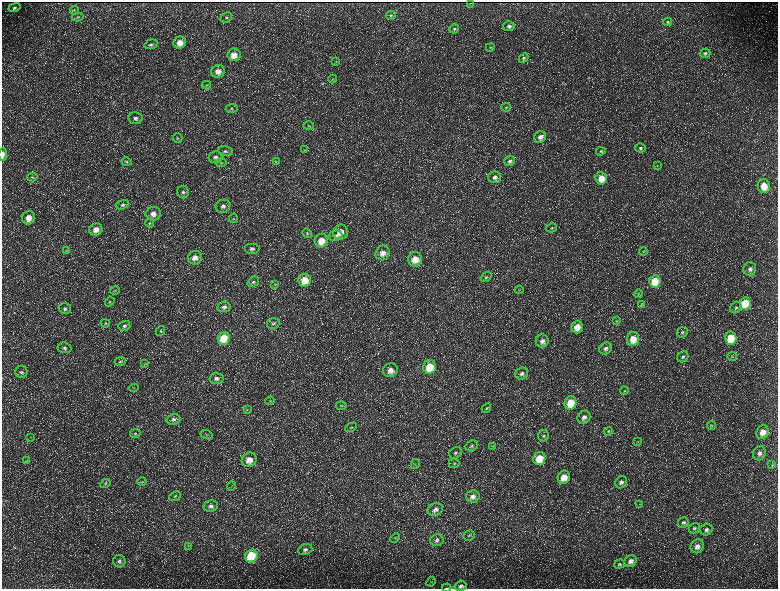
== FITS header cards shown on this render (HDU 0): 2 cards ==
NAXIS1  =                 1552 / length of data axis 1
NAXIS2  =                 1173 / length of data axis 2

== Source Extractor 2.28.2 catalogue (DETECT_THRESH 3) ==
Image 1552 x 1173 px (HDU 0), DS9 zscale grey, zoomed out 1/2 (1 PNG px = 2 x 2 image px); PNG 780 x 591 px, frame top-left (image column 1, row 1173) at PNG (2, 2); each listed source drawn as its Kron ellipse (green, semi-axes under 4 px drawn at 4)
Background 230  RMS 11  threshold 32.2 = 3 sigma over >= 5 px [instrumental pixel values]
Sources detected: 184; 34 cannot appear on this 1/2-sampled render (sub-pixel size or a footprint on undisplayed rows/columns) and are neither listed nor drawn; the other 150 listed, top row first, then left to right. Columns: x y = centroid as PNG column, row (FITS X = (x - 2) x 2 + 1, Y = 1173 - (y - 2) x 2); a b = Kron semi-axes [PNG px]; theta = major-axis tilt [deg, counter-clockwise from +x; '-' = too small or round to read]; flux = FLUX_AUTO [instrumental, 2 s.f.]
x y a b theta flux
470 3 2 1 - 790
14 8 6 4 19 5000
74 10 4 3 - 2100
391 15 5 4 - 3400
78 17 6 3 12 2700
226 17 6 4 26 3800
668 22 4 4 - 3200
509 26 6 5 - 6600
454 29 5 4 - 3400
180 43 6 6 - 24000
151 44 7 4 15 5400
490 47 4 3 - 1900
705 53 5 4 - 4400
234 55 6 6 - 23000
524 58 5 4 - 3800
336 61 3 3 - 1700
218 71 7 6 - 17000
333 79 4 3 - 1700
206 85 4 3 - 2500
506 107 5 4 - 2900
232 109 6 4 6 3400
135 118 7 6 - 7500
309 126 5 3 - 2500
540 137 6 5 - 11000
178 138 5 5 - 3300
640 148 5 4 - 4000
304 150 3 3 - 1900
225 151 7 5 -8 5700
601 151 4 4 - 3100
3 154 6 3 88 8400
215 157 7 5 15 7200
276 161 4 3 - 2200
510 161 5 5 - 5800
126 162 5 4 - 3100
221 162 6 3 0 3200
657 166 3 2 - 1100
32 177 5 4 - 2900
495 177 6 6 - 9500
601 178 6 5 - 32000
764 186 7 6 - 38000
183 192 6 6 - 6500
123 205 6 4 20 4900
223 206 7 6 - 9100
153 214 7 6 - 14000
29 218 7 6 - 22000
233 218 4 2 - 1500
150 223 4 3 - 1900
552 228 5 4 - 3200
96 229 7 6 - 19000
340 232 8 7 - 23000
307 233 5 4 - 3600
336 236 7 5 13 6000
321 241 7 6 - 34000
252 249 8 5 0 8300
67 251 4 2 - 1100
643 251 4 3 - 2000
383 253 7 7 - 18000
195 258 7 7 - 17000
415 259 7 7 - 32000
750 269 7 6 - 9700
486 277 6 4 33 3900
305 280 6 6 - 41000
655 281 6 5 - 65000
253 282 6 4 36 4400
275 284 3 3 - 1800
115 290 5 4 - 2500
519 290 4 3 - 1800
638 294 4 3 - 2000
110 302 5 3 - 2400
745 303 6 5 - 88000
642 305 4 3 - 2100
224 307 7 5 9 7700
736 308 6 5 - 5200
65 309 6 5 - 5600
617 321 4 3 - 2100
105 323 5 4 - 2800
273 323 6 5 - 5200
124 326 6 5 - 5400
577 327 6 5 - 23000
160 331 5 4 - 3400
682 332 6 5 - 4500
731 338 6 5 - 74000
224 339 6 5 - 88000
633 339 7 6 - 32000
542 341 6 6 - 12000
64 348 7 5 -7 6500
606 348 7 5 39 8200
683 357 6 5 - 5400
732 357 5 3 - 2000
120 361 5 4 - 4100
144 363 3 2 - 1500
430 367 7 6 - 64000
390 370 7 7 - 18000
21 372 6 6 - 5800
522 373 7 5 37 8200
216 378 7 5 -2 9700
134 388 5 3 - 2300
624 391 4 3 - 2500
270 401 5 4 - 2900
570 403 7 6 - 52000
341 406 5 4 - 3600
486 408 5 4 - 3200
247 409 4 3 - 1900
584 417 7 6 - 11000
173 419 7 5 15 7000
711 425 4 4 - 2500
351 427 6 4 27 3700
608 431 4 4 - 3000
763 432 7 6 - 23000
135 433 5 3 - 2800
207 435 6 3 -22 2500
543 436 6 5 - 4700
31 437 3 2 - 1100
637 442 4 3 - 1800
472 446 7 5 29 5500
493 446 3 3 - 1500
455 453 6 5 - 5600
759 453 7 6 - 9800
539 458 6 6 - 52000
249 460 7 7 - 26000
27 461 3 3 - 1500
454 463 5 4 - 3500
415 464 5 2 - 1900
772 465 3 2 - 1400
564 477 7 6 - 32000
142 482 5 3 - 2300
621 482 6 5 - 7100
105 483 5 4 - 3200
231 486 5 1 - 1200
175 496 6 4 23 3800
473 496 7 6 - 13000
639 504 3 2 - 1100
211 506 7 5 13 9100
435 509 8 6 21 12000
683 522 5 5 - 4700
694 528 6 5 - 4700
706 530 6 5 - 7600
469 535 6 5 - 3700
395 538 5 4 - 2700
437 540 7 6 - 6800
188 546 4 3 - 1800
697 546 7 6 - 12000
305 550 7 5 19 7400
251 556 6 6 - 160000
119 561 6 6 - 6100
631 561 6 5 - 12000
619 564 5 4 - 3400
431 582 5 1 - 1200
461 586 6 4 15 7000
447 588 4 2 - 1300
At the frame edge (FLAGS 8, measured only in part): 2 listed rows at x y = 3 154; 447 588
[34 sub-pixel or undisplayed-footprint detections neither listed nor drawn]